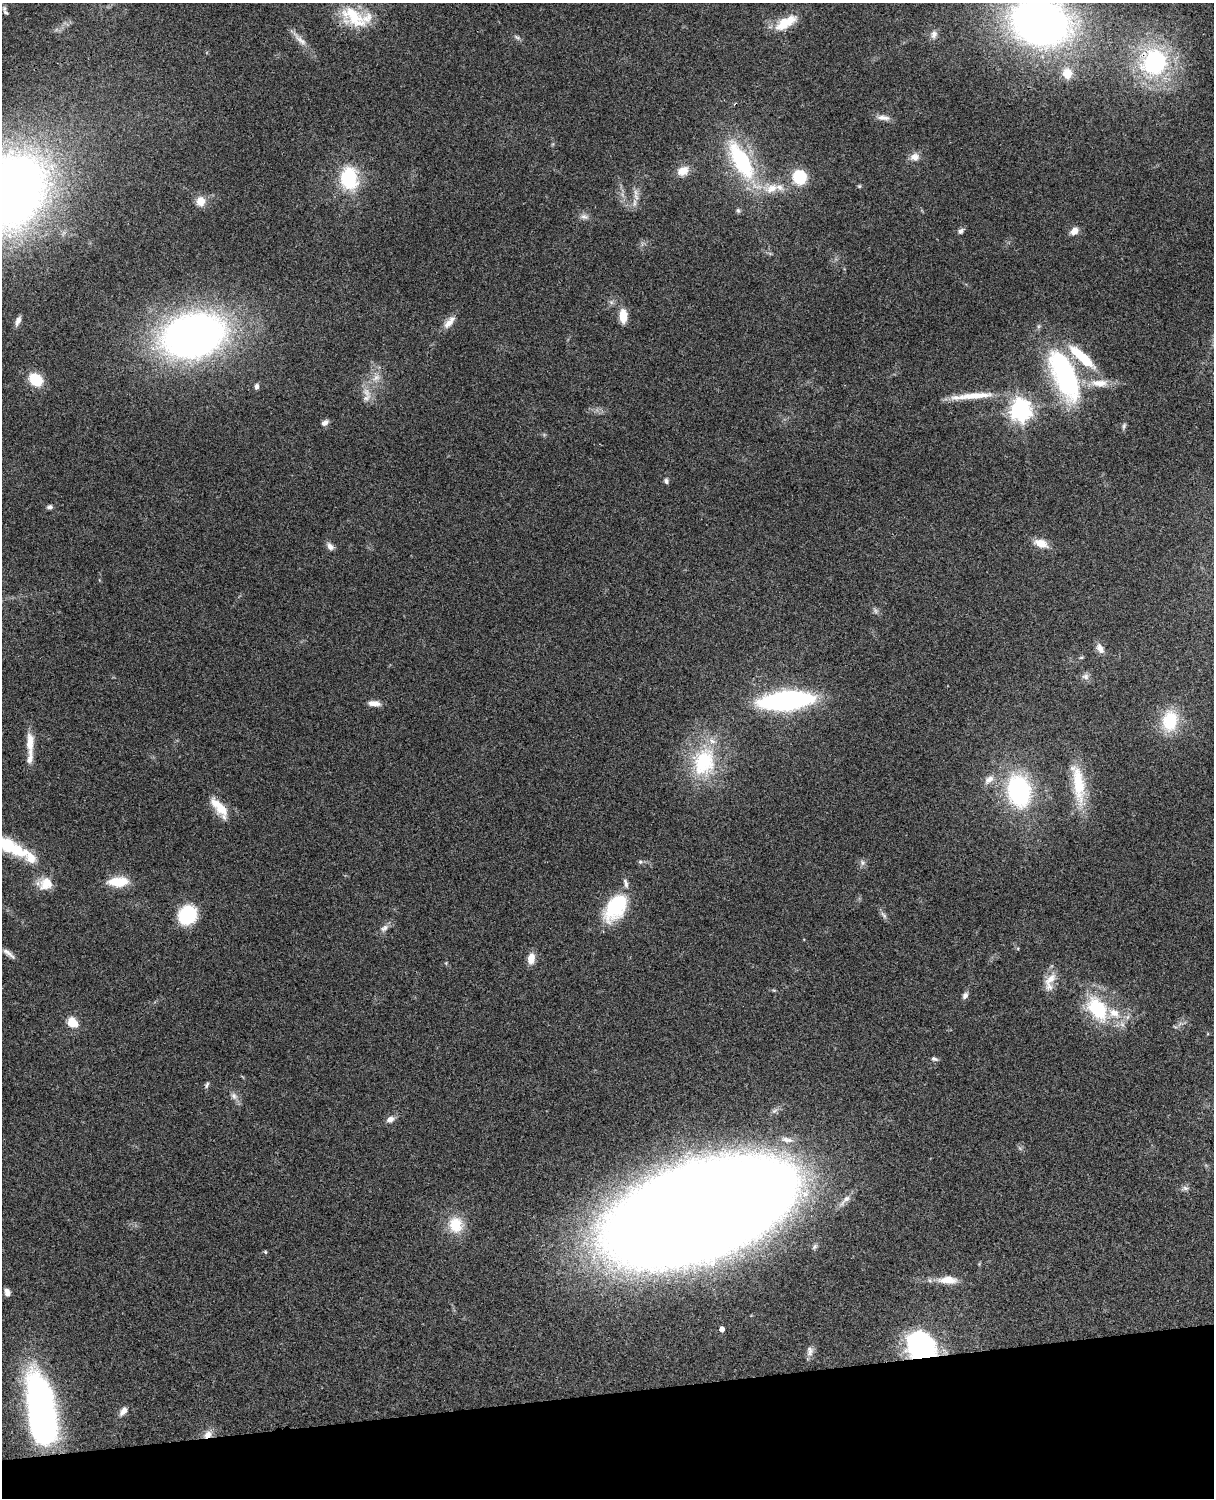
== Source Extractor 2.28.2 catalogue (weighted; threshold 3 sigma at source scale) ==
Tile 10 of 4 x 3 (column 2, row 3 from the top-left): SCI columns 1334-2545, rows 277-1772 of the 5087 x 4926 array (HDU 1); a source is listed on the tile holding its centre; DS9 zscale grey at full resolution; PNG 1216 x 1500 px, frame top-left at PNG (2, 3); no overlay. Shown black and unused: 7% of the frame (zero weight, under 3 of 4 exposures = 6% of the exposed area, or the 3 px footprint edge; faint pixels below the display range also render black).
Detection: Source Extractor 2.28.2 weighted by HDU 2 'WHT'; one run over the whole footprint, this tile lists its part. Background 0.0876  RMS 0.0061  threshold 0.0273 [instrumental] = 3 sigma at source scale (4.5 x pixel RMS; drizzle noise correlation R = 1.50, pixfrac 1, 0.05/0.05 arcsec/px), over >= 5 px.
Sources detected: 98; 9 inside a brighter listed object's ellipse — not listed separately; the other 89 listed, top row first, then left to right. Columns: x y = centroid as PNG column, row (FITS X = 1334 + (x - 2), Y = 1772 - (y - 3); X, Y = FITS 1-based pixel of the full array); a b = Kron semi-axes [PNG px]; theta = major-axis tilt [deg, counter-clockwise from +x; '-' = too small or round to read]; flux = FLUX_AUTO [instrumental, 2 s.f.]
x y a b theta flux
5 12 8 4 -35 1.2
354 17 37 21 -32 26
786 22 30 12 30 15
1040 22 44 34 -15 430
934 35 12 8 76 3.5
517 37 11 5 -30 1.5
300 40 24 8 -43 5.7
1154 62 32 31 - 83
1067 73 5 5 - 27
883 118 19 7 -5 3.9
915 157 13 10 5 4.4
742 160 49 19 -61 70
683 171 15 11 25 7.6
799 177 12 12 - 27
349 178 20 15 -86 46
859 186 5 4 - 0.8
772 188 25 14 10 15
11 191 63 48 53 680
636 197 13 6 -63 3.5
201 201 11 11 - 7.2
738 210 7 5 -73 1.3
584 217 13 7 -8 2.8
961 231 8 6 37 1.9
1074 231 10 7 43 4.8
611 302 7 6 - 1.6
623 316 13 7 -89 11
18 321 11 5 67 3.1
449 323 16 9 45 5.4
193 335 46 31 14 440
1064 375 61 24 -67 100
376 378 15 9 38 5.6
35 380 12 9 -39 22
1099 383 27 10 -2 10
257 386 7 5 83 1.8
366 392 15 10 -51 6.3
972 396 60 8 5 17
1020 410 8 7 - 440
325 423 9 6 30 2.4
1124 426 9 4 72 1.3
666 481 7 5 -76 1.6
50 507 7 5 7 1.8
1041 543 16 9 -20 8.6
330 546 10 7 -51 3
875 611 9 6 -50 1.7
1100 648 13 8 -60 4
1081 657 7 3 8 0.76
1085 676 10 8 -11 2.7
786 701 34 12 6 200
374 703 14 6 -6 4.7
1170 721 23 17 81 27
30 742 25 9 89 10
704 762 44 33 80 51
989 780 16 9 38 4.5
1078 784 55 14 -81 27
1019 791 30 21 -79 84
219 807 29 11 -52 13
6 845 43 17 -22 32
640 862 7 6 - 1.3
862 862 9 7 -49 2.1
118 882 25 11 3 16
45 884 20 15 7 10
615 908 35 21 56 38
187 915 16 14 54 45
884 915 12 5 -55 2.1
384 928 14 8 35 3.3
8 953 18 6 -37 3.3
531 958 12 8 83 6.9
1050 979 22 10 44 7.4
965 995 9 6 61 2.3
1097 1009 28 18 -57 41
72 1022 13 10 -47 8.9
934 1059 9 5 -17 1.6
207 1085 9 5 65 1.3
234 1096 11 7 -46 3.1
390 1119 11 8 25 3.5
787 1140 19 7 -10 4.8
1185 1188 11 6 5 2.1
845 1200 24 7 46 4.5
700 1211 109 52 18 4500
456 1225 21 19 -87 17
265 1252 5 4 - 0.8
948 1280 25 10 -1 9.9
7 1292 9 5 -69 3.2
722 1329 4 4 - 3.8
922 1347 26 20 -48 120
810 1351 14 9 87 3.3
41 1411 71 25 -82 240
123 1411 13 7 53 3.4
208 1434 14 10 33 5.3
Overlapping masked pixels (flux is a lower limit): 4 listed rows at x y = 1154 62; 700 1211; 922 1347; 208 1434
Isophote crosses this tile's border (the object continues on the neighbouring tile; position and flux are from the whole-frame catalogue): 3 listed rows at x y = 1040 22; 11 191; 6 845